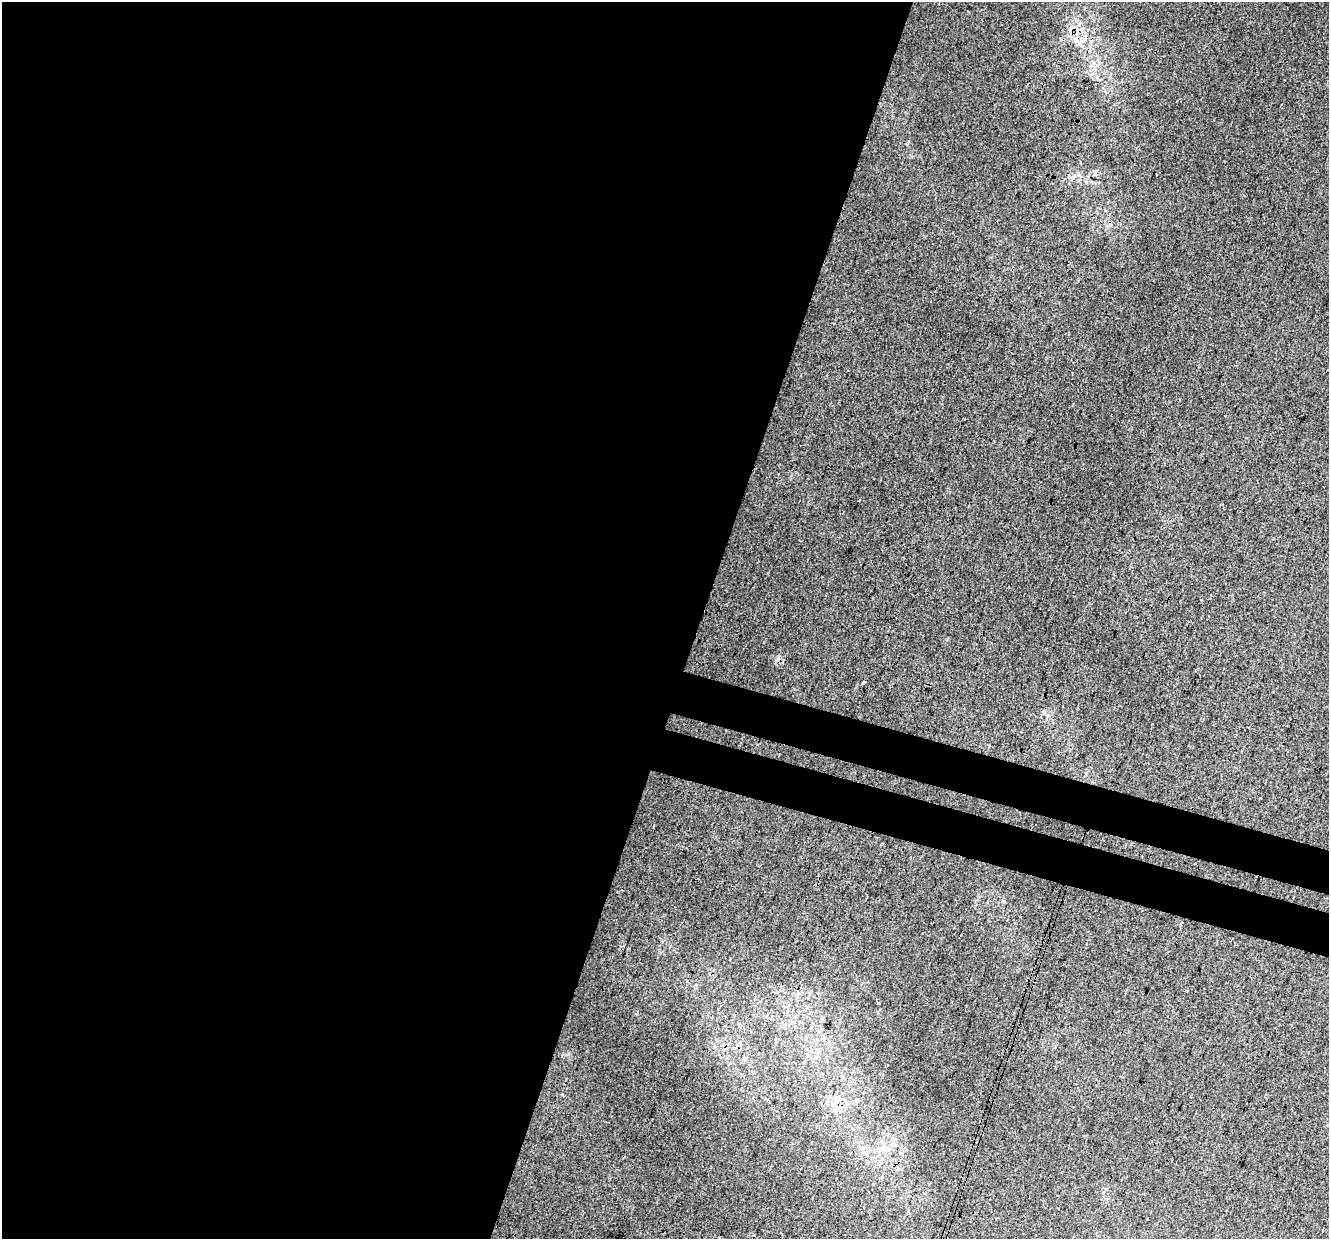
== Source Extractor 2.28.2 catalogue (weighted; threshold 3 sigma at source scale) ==
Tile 5 of 4 x 4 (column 1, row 2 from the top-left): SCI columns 29-1355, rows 2807-4043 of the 5354 x 5551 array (HDU 1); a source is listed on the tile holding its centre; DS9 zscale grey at full resolution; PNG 1331 x 1241 px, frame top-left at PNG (2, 2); no overlay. Shown black and unused: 56% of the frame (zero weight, under 3 of 4 exposures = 5% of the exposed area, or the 3 px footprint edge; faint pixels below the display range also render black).
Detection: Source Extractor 2.28.2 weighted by HDU 2 'WHT'; one run over the whole footprint, this tile lists its part. Background 0.00884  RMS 0.0037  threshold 0.0168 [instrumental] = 3 sigma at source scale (4.5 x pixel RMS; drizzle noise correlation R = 1.50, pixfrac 1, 0.0396/0.0396 arcsec/px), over >= 5 px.
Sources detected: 4; all 4 listed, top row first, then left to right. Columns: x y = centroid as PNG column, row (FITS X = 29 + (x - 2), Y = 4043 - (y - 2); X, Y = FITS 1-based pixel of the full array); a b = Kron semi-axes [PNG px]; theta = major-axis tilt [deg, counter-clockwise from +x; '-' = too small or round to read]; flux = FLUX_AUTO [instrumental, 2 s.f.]
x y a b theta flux
1081 41 9 6 12 1.9
1095 171 7 5 69 0.76
864 682 4 3 - 0.45
835 1102 10 5 67 1.6